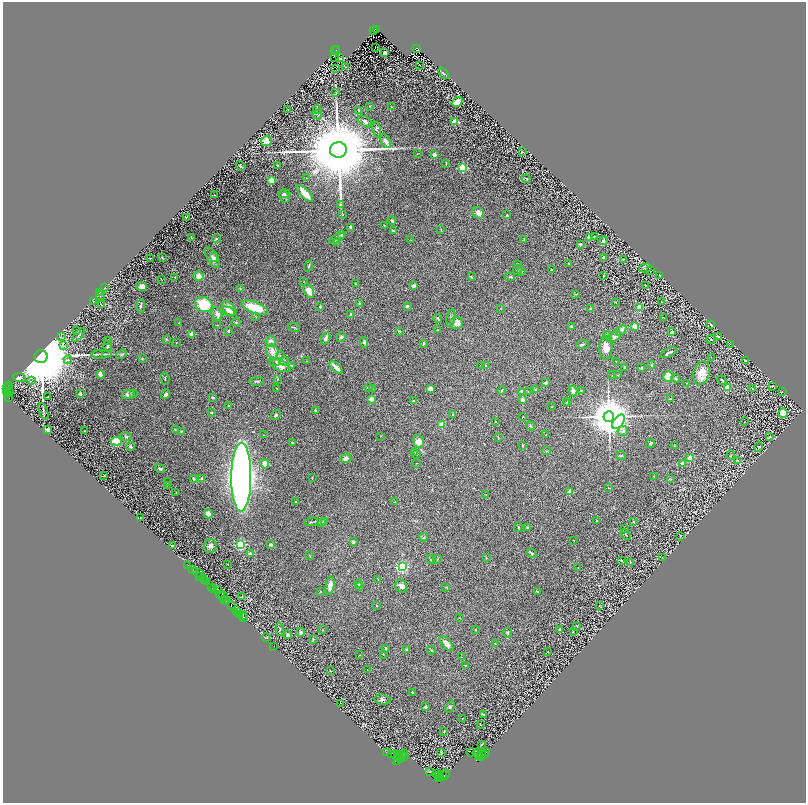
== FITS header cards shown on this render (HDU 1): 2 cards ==
NAXIS1  =                 1607
NAXIS2  =                 1601

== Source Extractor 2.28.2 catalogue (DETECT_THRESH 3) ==
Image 1607 x 1601 px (HDU 1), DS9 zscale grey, zoomed out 1/2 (1 PNG px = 2 x 2 image px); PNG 808 x 805 px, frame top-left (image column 2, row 1601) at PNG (3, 2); each listed source drawn as its Kron ellipse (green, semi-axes under 4 px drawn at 4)
Background 1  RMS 0.03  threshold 0.0908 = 3 sigma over >= 5 px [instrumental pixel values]
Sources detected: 450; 48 cannot appear on this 1/2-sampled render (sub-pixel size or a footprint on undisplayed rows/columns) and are neither listed nor drawn; the other 402 listed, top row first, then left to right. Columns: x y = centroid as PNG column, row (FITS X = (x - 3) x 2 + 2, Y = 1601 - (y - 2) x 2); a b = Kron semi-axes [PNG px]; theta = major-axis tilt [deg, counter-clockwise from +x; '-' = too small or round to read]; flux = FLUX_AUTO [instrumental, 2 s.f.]
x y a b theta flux
376 29 4 2 - 650
374 30 2 1 - 150
375 47 2 1 - 31
417 48 3 2 - 800
337 50 3 2 - 420
335 51 2 1 - 81
384 52 2 2 - 40
335 58 3 1 - 0.43
339 58 3 1 - 1.2
420 65 2 1 - 0.91
345 67 4 2 - 4.2
336 68 2 1 - 43
443 73 6 3 -51 6.9
336 92 3 2 - 2.5
457 102 6 4 32 39
370 106 2 2 - 3.9
392 107 4 2 - 4
288 109 2 1 - 1.4
317 110 4 1 - 2.5
359 110 2 2 - 22
318 115 5 2 - 3.2
365 121 8 5 -32 18
455 122 2 2 - 240
376 129 8 4 -79 11
266 141 5 5 - 50
386 141 8 4 -57 32
338 150 8 8 - 120000
522 151 2 2 - 3
418 153 3 1 - 2.4
434 155 2 2 - 43
446 163 3 2 - 3.5
278 165 2 2 - 5
241 166 5 1 - 3
463 168 3 3 - 480
307 178 2 1 - 3.3
526 179 4 2 - 6.3
271 180 3 2 - 220
305 193 11 4 -47 73
284 194 6 3 15 7.1
214 195 2 1 - 1.5
284 196 7 4 -60 12
341 205 3 3 - 4.6
478 213 6 5 - 25
343 214 2 2 - 4.7
507 215 2 2 - 5.2
186 217 2 2 - 16
392 220 4 3 - 9.6
384 226 3 2 - 2.2
350 227 3 2 - 9.7
441 229 3 2 - 3.2
393 231 3 3 - 6.7
342 235 4 2 - 5.2
594 236 3 2 - 2.7
191 237 3 2 - 4.7
589 237 2 2 - 66
337 238 8 4 28 14
216 239 4 3 - 7.5
411 240 2 1 - 1.6
524 240 3 2 - 3.1
603 241 5 3 - 7.7
336 242 3 2 - 3.8
580 244 3 2 - 8.1
212 257 11 5 -59 24
214 257 4 3 - 8
604 257 2 2 - 36
150 258 2 1 - 3.1
162 258 4 2 - 4.8
623 259 3 2 - 2.8
569 263 3 2 - 5.4
518 264 2 2 - 4.2
309 266 5 2 - 7
645 268 6 4 15 8.7
518 270 5 2 - 5.8
551 270 3 2 - 3.6
651 271 2 2 - 1.7
521 272 3 2 - 6.6
660 275 2 1 - 2.5
198 276 5 4 - 42
603 276 3 3 - 3
175 277 2 2 - 3.1
471 277 3 2 - 5.6
510 277 5 3 - 8.6
161 279 3 1 - 1.9
304 282 3 2 - 2.4
355 284 3 2 - 3.2
645 285 2 2 - 2
414 286 2 2 - 50
142 287 5 4 - 26
105 288 3 2 - 3.1
241 289 3 3 - 3.9
309 291 7 4 -65 51
99 293 3 1 - 1.7
576 294 2 2 - 3
101 296 4 1 - 3.2
94 301 3 2 - 2.5
616 302 4 2 - 2.6
662 302 4 2 - 3.2
359 303 3 3 - 6.7
101 304 3 2 - 2.3
204 304 9 7 -24 210
141 306 7 3 82 11
407 306 3 2 - 18
320 307 2 2 - 6.9
640 307 4 3 - 110
255 308 14 5 -21 180
591 308 2 2 - 19
229 309 9 5 -47 56
501 309 3 2 - 3.3
228 311 7 3 -27 13
217 314 7 5 -70 23
351 315 3 3 - 13
256 317 3 2 - 2.1
663 317 3 2 - 2.4
438 318 5 3 - 5.7
451 318 9 4 79 14
236 322 4 3 - 4.8
179 323 2 1 - 2.2
457 323 6 6 - 56
217 325 3 2 - 3
711 325 3 3 - 11
572 326 3 3 - 12
635 326 3 2 - 110
294 327 6 2 -11 4.7
437 330 2 2 - 2.3
621 330 6 4 48 26
76 331 3 1 - 1.8
228 331 3 2 - 5.7
399 331 3 2 - 4.3
672 332 4 3 - 9.3
192 334 2 2 - 130
79 335 8 2 48 7.1
608 336 5 4 - 14
61 337 3 2 - 3.1
341 337 5 4 - 9.5
614 337 8 4 32 23
718 337 2 2 - 16
326 338 6 3 66 14
166 339 4 3 - 5.2
711 339 4 2 - 3.6
107 340 3 2 - 2.8
271 341 5 5 - 29
364 342 5 4 - 10
176 343 3 2 - 1.9
423 343 3 3 - 9.8
582 344 6 3 19 7.6
730 344 3 2 - 2.8
64 346 3 3 - 6.4
107 346 5 3 - 6.2
606 348 11 7 89 52
272 351 7 6 - 42
669 352 9 2 26 14
97 354 6 2 -10 5.8
101 354 10 2 1 11
121 354 6 4 34 8.8
280 356 4 3 - 6
41 357 7 6 - 120000
711 357 3 1 - 2.3
142 359 4 2 - 4.3
68 360 4 3 - 5.6
284 361 4 3 - 18
306 361 2 2 - 2.5
746 361 3 2 - 5.6
276 362 3 3 - 6.9
616 362 2 2 - 1.9
280 365 11 5 -23 49
481 365 2 1 - 4
486 365 3 3 - 5.5
651 365 3 2 - 7.7
292 366 3 3 - 7.3
336 367 8 3 -44 42
624 368 3 2 - 5.5
641 368 2 2 - 22
702 373 12 7 74 96
100 375 4 2 - 36
612 375 4 1 - 2.8
618 375 2 2 - 2.4
668 376 5 5 - 160
19 378 6 4 -4 18
675 378 5 3 - 6.2
165 379 6 2 -77 4.4
277 379 2 2 - 2.2
32 380 4 2 - 4.5
722 380 5 2 - 9.6
257 381 7 3 2 8.8
546 383 2 2 - 50
686 383 2 1 - 1.5
9 385 2 1 - 85
772 386 2 1 - 1.5
8 388 4 2 - 210
277 388 3 2 - 2.3
368 388 4 3 - 6.1
372 388 2 2 - 3.3
727 388 3 2 - 220
6 389 3 2 - 250
430 389 4 3 - 42
752 389 3 1 - 2
502 390 4 3 - 4.7
535 390 3 3 - 5.8
522 391 3 3 - 11
528 391 2 2 - 2.3
573 391 5 4 - 25
581 391 2 2 - 2.8
7 392 4 2 - 890
9 392 3 1 - 110
782 392 3 2 - 3.2
7 394 4 2 - 210
80 394 2 2 - 29
128 394 6 4 13 28
134 394 2 2 - 5
165 394 5 3 - 13
48 397 2 2 - 5.3
213 397 4 2 - 4.7
9 398 2 1 - 120
371 399 2 2 - 100
670 399 2 2 - 2.6
523 400 4 3 - 21
414 401 4 2 - 7
567 401 2 2 - 2.5
566 403 3 3 - 4.8
228 406 2 2 - 3.1
552 407 2 2 - 2.3
315 410 3 2 - 5.8
43 411 9 2 -71 7.5
211 412 3 2 - 6
783 413 5 4 - 110
453 414 3 2 - 3.1
276 415 5 4 - 9.7
609 416 5 5 - 28000
523 417 2 2 - 2.1
496 422 2 2 - 2.8
618 422 8 5 55 390
744 422 2 1 - 1.7
442 424 2 2 - 160
530 426 5 3 - 6.2
48 430 2 2 - 120
175 430 3 2 - 3.9
85 431 2 1 - 2.7
181 431 3 3 - 4.2
623 431 5 5 - 16
264 435 3 2 - 2.7
545 435 2 2 - 3.9
126 436 6 4 -18 11
380 436 2 2 - 1.7
770 437 3 2 - 3.6
498 438 4 2 - 3.4
116 441 5 4 - 200
292 442 2 2 - 16
418 442 6 5 - 44
650 444 5 3 - 9
523 445 4 3 - 4.6
675 446 3 2 - 5.7
131 447 4 4 - 7.7
758 447 5 2 - 3.5
546 451 4 2 - 3.7
415 452 3 2 - 3.3
416 455 2 1 - 2.5
731 455 4 2 - 4.8
621 456 5 3 - 5.1
346 458 6 4 21 18
690 458 2 2 - 150
738 460 3 2 - 2.1
417 463 3 2 - 2.1
265 464 5 4 - 39
682 464 3 3 - 24
160 469 5 3 - 12
104 475 2 2 - 3.6
241 477 34 10 90 6800
654 477 4 1 - 2.4
194 478 2 2 - 14
202 478 4 2 - 7.7
312 478 4 2 - 4.1
671 479 4 3 - 5.8
167 482 3 3 - 5
167 485 2 2 - 3.5
609 488 3 2 - 2.8
176 492 3 2 - 2.7
570 492 2 2 - 84
486 495 3 2 - 2
296 502 2 2 - 16
395 502 3 2 - 2.4
208 514 4 3 - 57
140 518 3 3 - 3.2
324 521 4 3 - 11
596 521 2 2 - 7.3
312 522 7 2 7 8.3
633 522 2 2 - 7.5
322 523 3 2 - 4.4
518 527 5 3 - 5.9
528 528 4 3 - 6
625 528 3 2 - 4.5
626 535 6 2 -48 3.3
681 536 2 1 - 2.1
423 537 4 4 - 6.7
573 540 2 1 - 1.8
353 542 2 2 - 42
241 544 3 3 - 1100
270 544 4 3 - 6.2
172 545 3 2 - 4.2
210 546 7 6 - 21
250 553 4 3 - 10
532 553 5 3 - 8.9
310 556 4 1 - 2.5
662 557 2 1 - 1.4
486 558 4 2 - 4.1
431 559 4 2 - 3.5
437 559 4 2 - 4.1
621 561 3 2 - 6.1
630 562 3 3 - 4.9
228 564 2 2 - 2
188 565 2 1 - 65
402 567 3 3 - 1400
578 568 2 1 - 1.7
193 570 2 2 - 55
195 572 2 2 - 150
200 574 4 1 - 180
200 576 2 1 - 120
203 579 4 1 - 200
378 579 3 2 - 2.6
204 581 2 2 - 76
207 581 3 2 - 140
359 583 4 4 - 8.5
330 585 9 4 82 40
360 586 4 3 - 12
401 586 7 5 -62 28
446 587 3 2 - 3.3
212 588 4 1 - 320
214 589 2 2 - 130
217 589 3 3 - 350
321 591 3 2 - 2.9
537 591 3 2 - 8.3
220 595 4 2 - 310
223 596 4 2 - 500
241 597 4 2 - 4.6
225 599 3 2 - 120
226 601 2 1 - 43
231 606 3 1 - 91
376 606 3 2 - 3.8
599 606 2 1 - 1.7
236 610 3 1 - 130
238 612 2 1 - 53
240 614 2 1 - 110
242 615 3 1 - 150
244 618 2 1 - 97
459 618 3 2 - 1.9
577 626 2 1 - 1.6
280 629 6 4 -84 9.9
323 630 2 2 - 2.1
475 630 2 2 - 2.8
560 630 2 2 - 29
300 632 4 3 - 16
573 632 2 1 - 2.4
508 633 4 3 - 8.4
287 635 4 3 - 8.3
266 637 4 2 - 3.9
313 639 3 2 - 4
446 643 9 4 -48 27
495 643 3 2 - 3.4
274 646 2 1 - 21
386 648 3 2 - 3.5
406 650 3 3 - 9.9
431 650 4 3 - 5.3
547 652 2 1 - 2.3
383 654 2 2 - 4.8
359 655 3 2 - 2.4
461 657 2 2 - 2.5
466 665 4 2 - 3.7
367 670 2 1 - 3.2
331 671 2 2 - 2.7
412 692 3 2 - 6.2
382 699 8 5 -9 16
340 703 2 1 - 1
426 707 3 2 - 12
450 707 6 3 70 6.6
483 714 3 2 - 4.5
462 718 2 2 - 2.9
480 725 2 2 - 2.7
444 731 2 2 - 5.7
481 745 2 2 - 3
471 752 4 2 - 110
485 752 2 1 - 120
386 753 3 1 - 89
441 753 3 2 - 4.3
482 753 2 2 - 840
391 754 2 1 - 82
395 754 4 3 - 470
405 754 3 2 - 130
484 754 3 1 - 140
402 755 2 2 - 830
477 755 6 4 -53 3400
398 756 3 1 - 730
404 756 2 2 - 120
480 756 2 1 - 130
398 757 2 1 - 910
400 758 2 1 - 90
396 760 4 2 - 140
430 772 2 1 - 35
436 774 4 3 - 670
442 774 2 1 - 860
438 775 4 2 - 1600
445 775 6 2 50 360
441 777 2 1 - 54
438 778 2 1 - 280
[48 sub-pixel or undisplayed-footprint detections neither listed nor drawn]